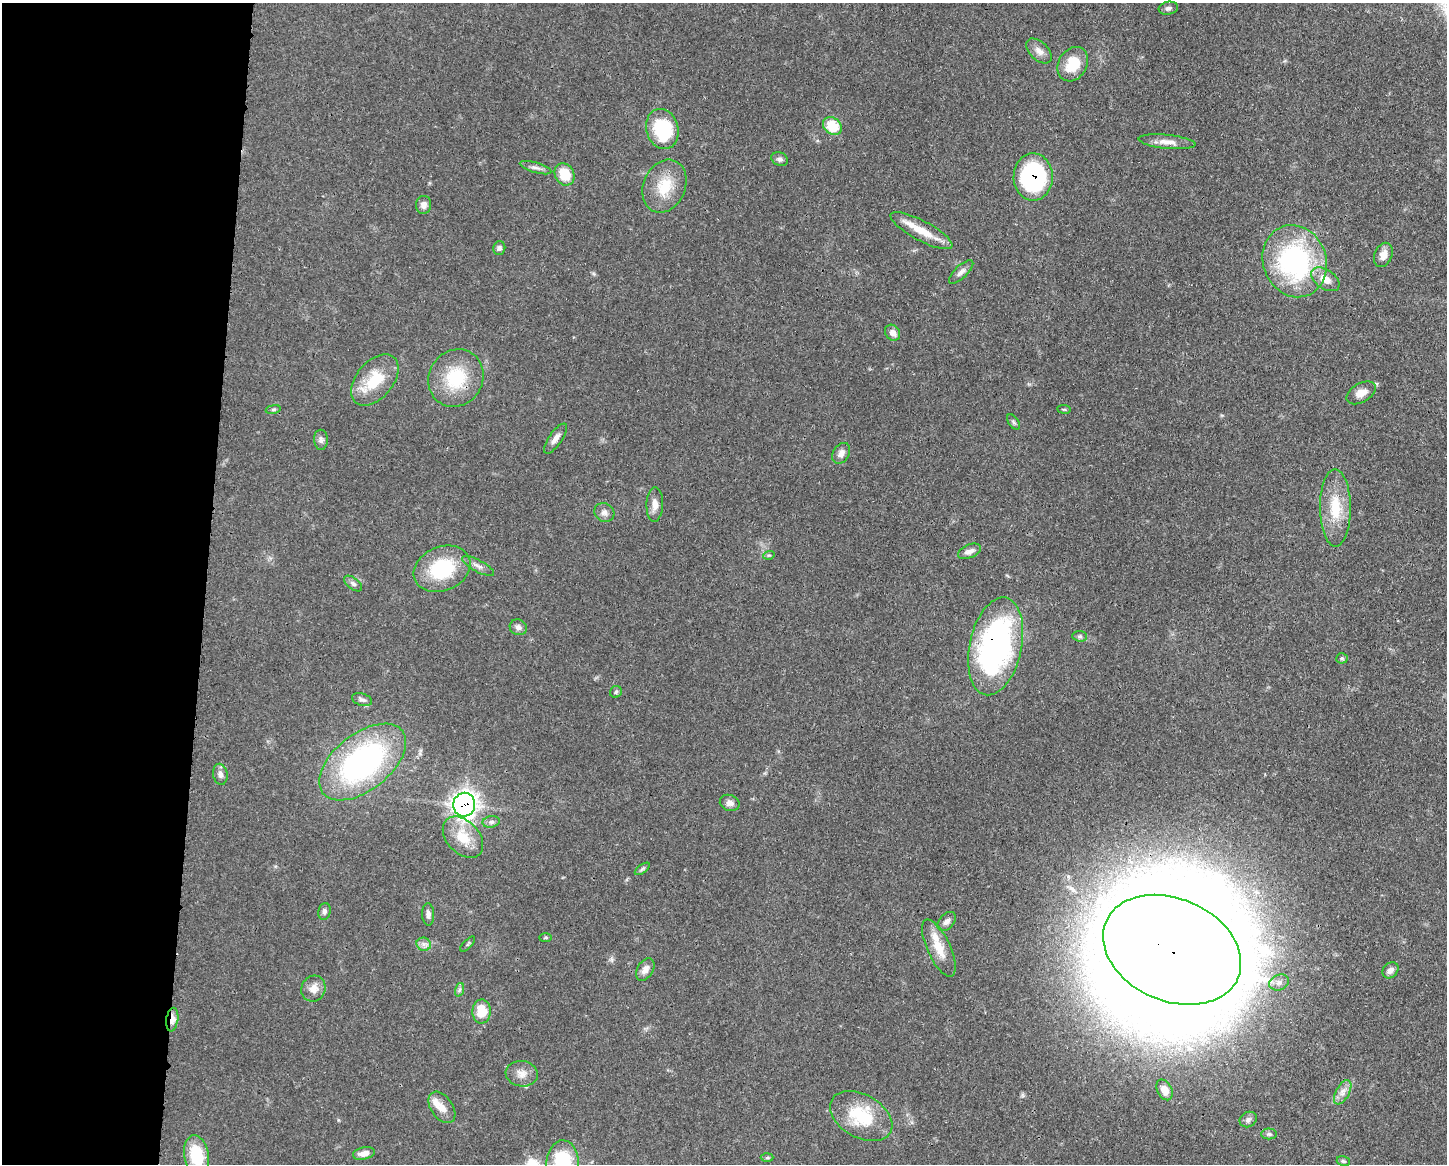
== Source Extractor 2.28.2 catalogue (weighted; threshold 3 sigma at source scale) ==
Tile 4 of 3 x 4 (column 1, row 2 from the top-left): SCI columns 112-1556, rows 2329-3490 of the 4670 x 4658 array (HDU 1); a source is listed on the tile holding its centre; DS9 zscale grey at full resolution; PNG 1449 x 1166 px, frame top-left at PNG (2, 3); each listed source drawn as its Kron ellipse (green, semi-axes under 4 px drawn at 4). Shown black and unused: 14% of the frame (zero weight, under 3 of 4 exposures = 1% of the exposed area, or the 3 px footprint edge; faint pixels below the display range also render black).
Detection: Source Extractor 2.28.2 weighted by HDU 2 'WHT'; one run over the whole footprint, this tile lists its part. Background 0.055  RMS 0.0032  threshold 0.0145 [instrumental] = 3 sigma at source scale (4.5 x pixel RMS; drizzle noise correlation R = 1.50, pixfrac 1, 0.05/0.05 arcsec/px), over >= 5 px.
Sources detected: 80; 2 inside a brighter object's white glare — neither listed nor drawn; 2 inside a brighter listed object's ellipse — not listed separately; the other 76 listed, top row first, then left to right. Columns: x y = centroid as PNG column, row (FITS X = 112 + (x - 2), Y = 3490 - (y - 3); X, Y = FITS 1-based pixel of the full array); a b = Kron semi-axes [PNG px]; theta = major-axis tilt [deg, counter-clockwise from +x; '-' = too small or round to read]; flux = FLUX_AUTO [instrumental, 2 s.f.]
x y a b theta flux
1168 8 10 6 10 0.99
1039 51 15 9 -44 2.4
1073 64 18 14 59 8.6
832 126 10 8 -39 10
662 129 20 16 -73 21
1167 142 28 7 -6 3.1
780 159 8 6 -23 1
536 168 16 5 -16 1.4
564 174 11 9 -60 7.5
1033 177 23 19 89 43
664 186 27 21 67 10
423 205 9 7 87 1.7
921 231 34 10 -28 7.1
499 248 7 6 - 0.79
1383 255 13 8 66 3
1295 261 36 31 -70 59
961 272 15 6 43 1.5
1325 279 16 9 -34 4.1
893 333 8 7 - 2
456 378 29 27 58 17
375 380 30 18 50 12
1361 393 16 9 30 3.1
273 409 8 4 9 0.53
1064 409 7 3 -8 0.36
1013 422 8 5 -57 0.67
555 439 17 6 55 2.1
321 440 10 7 -89 1.2
841 453 11 8 57 2
655 505 17 8 88 2.5
1335 508 39 15 -90 11
604 513 10 9 - 1.7
969 551 12 6 22 1.9
769 555 6 3 17 0.39
478 566 18 6 -29 1.7
442 569 29 22 23 21
353 583 11 5 -37 0.98
518 627 9 7 -27 1.4
1080 636 7 5 -6 0.68
996 646 50 26 78 87
1342 658 5 5 - 0.47
616 692 6 5 - 0.62
362 700 10 6 -18 1
363 762 50 28 38 79
220 774 10 7 -81 1.4
730 803 10 8 -19 1.5
464 805 12 11 - 190
491 822 9 5 9 1
463 837 24 16 -47 8.4
642 869 9 4 36 0.64
324 911 8 6 77 0.91
428 914 11 6 -87 1.2
947 921 11 7 48 1.5
545 938 6 3 0 0.39
424 944 7 6 - 1.2
468 944 10 3 46 0.49
939 948 31 11 -65 6.4
1172 950 72 51 -24 1800
645 969 12 8 58 2.4
1390 970 9 7 46 1.5
1279 982 10 7 23 1.7
313 989 13 12 - 3
459 990 7 4 71 0.68
482 1011 12 9 87 6.4
172 1019 12 6 81 3.3
522 1074 16 12 -8 3.1
1165 1090 11 7 -62 3
1343 1092 13 6 62 2
442 1107 17 11 -56 3.3
861 1116 33 21 -30 17
1248 1119 9 7 32 1.1
1269 1134 8 5 -1 0.7
364 1153 11 6 12 2.4
196 1156 20 12 -79 13
767 1158 6 4 2 0.49
1343 1161 7 5 -16 0.55
563 1164 23 16 88 23
Overlapping masked pixels (flux is a lower limit): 6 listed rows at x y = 1033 177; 456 378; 996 646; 464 805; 1172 950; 172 1019
Isophote crosses this tile's border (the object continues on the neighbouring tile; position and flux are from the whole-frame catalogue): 2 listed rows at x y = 196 1156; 563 1164